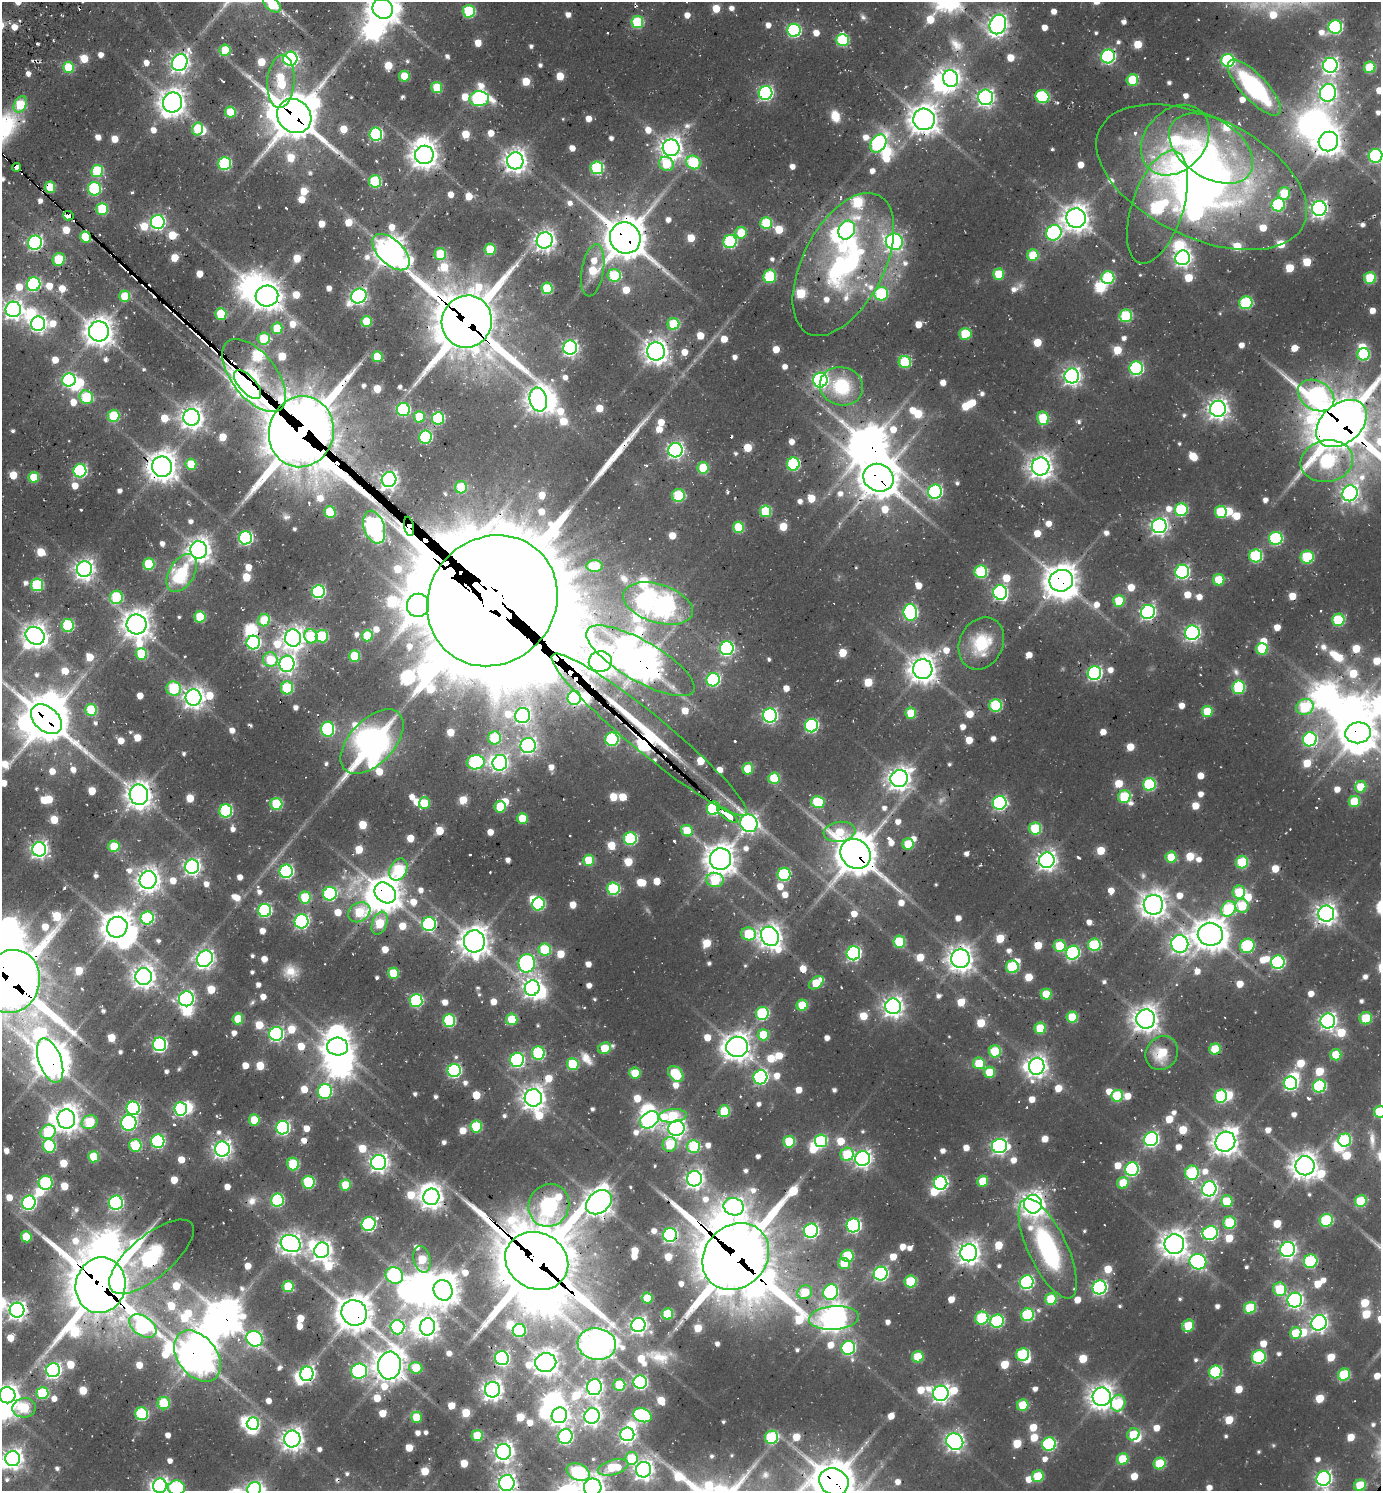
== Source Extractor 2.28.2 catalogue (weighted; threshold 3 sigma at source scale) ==
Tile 11 of 4 x 4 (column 3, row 3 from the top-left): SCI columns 3068-4446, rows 1584-3072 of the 6065 x 6050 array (HDU 1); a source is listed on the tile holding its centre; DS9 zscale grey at full resolution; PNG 1383 x 1493 px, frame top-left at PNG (2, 2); each listed source drawn as its Kron ellipse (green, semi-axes under 4 px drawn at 4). Shown black and unused: <1% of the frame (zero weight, under 2 of 3 exposures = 5% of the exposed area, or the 3 px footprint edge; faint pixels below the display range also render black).
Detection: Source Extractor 2.28.2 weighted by HDU 2 'WHT'; one run over the whole footprint, this tile lists its part. Background 0.0779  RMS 0.01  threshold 0.046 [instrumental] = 3 sigma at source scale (4.5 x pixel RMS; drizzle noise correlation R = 1.50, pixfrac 1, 0.05/0.05 arcsec/px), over >= 5 px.
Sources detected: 1215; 11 too faint to see at this stretch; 88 inside a brighter object's white glare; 23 cosmic-ray / hot-pixel residue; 4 long thin detections or spike segments (spike, bleed or trail) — neither listed nor drawn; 20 inside a brighter listed object's ellipse — not listed separately; of the other 1069, all 500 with FLUX_AUTO >= 36.9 (the completeness limit of this list) listed and drawn (569 fainter detections not listed), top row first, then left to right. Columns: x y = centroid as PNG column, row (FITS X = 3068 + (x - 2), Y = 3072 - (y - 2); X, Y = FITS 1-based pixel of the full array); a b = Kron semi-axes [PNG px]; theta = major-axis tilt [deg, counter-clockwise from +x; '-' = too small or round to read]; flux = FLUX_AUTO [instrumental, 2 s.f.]
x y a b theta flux
272 4 10 6 -41 64
383 9 10 9 - 1700
469 11 6 6 - 100
637 22 6 6 - 86
998 24 10 8 68 680
1335 27 7 6 - 190
794 30 6 6 - 180
842 40 6 6 - 110
225 50 6 5 - 46
1108 56 7 6 - 230
290 59 7 7 - 320
1228 60 6 6 - 130
180 63 9 7 59 600
1330 65 7 7 - 490
69 67 6 5 - 56
1370 67 6 5 - 58
404 76 5 5 - 41
951 78 8 7 - 530
1132 80 6 5 - 63
281 82 27 13 86 83
437 88 5 5 - 43
1254 88 36 12 -47 130
765 93 7 7 - 260
1328 93 9 8 - 480
986 97 8 7 - 450
1042 97 7 6 - 120
479 99 10 7 2 200
172 103 10 9 - 1300
20 104 8 6 64 57
230 112 5 5 - 43
294 116 18 16 -44 4000
924 119 11 10 - 1600
197 129 6 5 - 50
376 134 6 6 - 190
1175 140 39 30 48 150
1328 141 10 9 - 1300
878 143 10 7 55 220
671 148 8 8 - 980
1211 149 46 29 -33 140
424 155 9 9 - 1300
1375 156 7 6 - 210
515 161 8 8 - 970
693 162 7 6 - 95
225 163 6 6 - 140
666 164 8 6 -39 51
17 167 4 3 - 180
597 168 6 6 - 130
97 171 6 6 - 86
1202 177 113 60 -25 680
375 181 6 6 - 94
50 187 5 5 - 51
94 189 7 6 - 120
1284 193 6 5 - 39
1278 205 7 6 - 110
1158 207 59 25 72 200
102 209 6 5 - 70
1319 209 7 7 - 500
68 216 5 5 - 53
1076 218 10 9 - 1300
158 222 7 7 - 280
766 223 6 6 - 79
847 230 10 8 64 320
741 233 6 5 - 40
1054 233 8 7 - 210
85 237 6 5 - 58
625 238 16 15 - 3800
545 240 8 7 - 760
730 242 7 6 - 140
894 242 8 8 - 350
35 243 7 7 - 310
490 249 5 5 - 52
391 252 23 12 -44 1700
440 254 6 6 - 53
1033 255 6 5 - 54
1183 258 7 7 - 460
59 259 6 6 - 62
843 264 78 40 63 300
593 270 26 11 80 55
999 274 5 5 - 42
614 275 6 6 - 75
770 276 7 6 - 79
1108 278 6 6 - 110
1370 278 6 6 - 69
34 284 7 6 - 170
547 288 6 5 - 69
881 294 7 7 - 98
125 296 6 5 - 37
267 296 11 10 - 1400
359 296 8 7 - 420
1246 303 6 6 - 120
13 309 8 7 - 620
221 314 6 5 - 53
1126 316 6 6 - 97
367 322 5 5 - 48
467 322 26 25 - 7100
38 324 7 7 - 450
673 324 6 6 - 67
277 328 6 5 - 39
99 331 10 10 - 1500
965 334 6 5 - 57
264 339 6 6 - 55
570 348 7 7 - 360
656 351 9 9 - 1100
1364 354 6 6 - 86
377 357 5 5 - 41
905 362 6 6 - 77
1136 368 7 6 - 200
254 376 43 22 -52 290
1072 376 7 7 - 520
69 380 7 6 - 220
820 380 7 7 - 320
248 384 18 8 -47 1400
841 386 22 19 -15 73
1316 396 19 14 -31 400
86 397 7 6 - 73
538 400 12 8 -75 1100
1218 409 8 8 - 790
403 410 6 6 - 140
113 416 6 6 - 65
192 417 8 8 - 930
419 417 5 5 - 40
438 418 6 6 - 120
1043 418 7 6 - 59
1341 424 28 19 40 6000
301 432 36 32 74 8800
425 437 6 6 - 140
675 450 7 7 - 410
1327 461 26 20 11 200
191 464 5 5 - 47
793 464 6 6 - 140
1041 466 9 9 - 990
162 467 10 10 - 1600
703 468 6 5 - 54
80 471 6 6 - 180
34 477 5 5 - 40
878 478 15 13 -23 2900
389 480 8 7 - 510
461 487 6 6 - 59
935 492 7 7 - 220
1350 493 8 7 - 450
678 495 6 6 - 72
1181 510 6 6 - 120
766 511 6 5 - 66
330 512 6 5 - 62
1221 512 6 6 - 62
409 526 10 5 -79 1600
1159 526 7 7 - 480
374 527 17 10 -71 590
739 527 6 5 - 61
245 538 6 6 - 210
1276 538 7 6 - 140
199 550 9 8 - 1100
1256 556 6 6 - 120
1307 557 6 6 - 85
149 564 6 5 - 67
595 566 8 6 -3 50
84 569 8 7 - 680
981 572 6 6 - 110
1182 572 7 7 - 230
182 573 21 12 58 78
1219 580 5 5 - 48
1061 581 12 10 19 1900
37 585 6 6 - 100
318 592 6 6 - 190
1000 592 7 7 - 300
116 597 7 6 - 97
492 601 68 62 46 63000
1119 601 5 5 - 51
658 603 36 19 -17 1400
418 605 11 11 - 1300
910 612 8 7 - 230
1148 612 7 7 - 330
200 617 5 5 - 58
264 620 6 6 - 53
1338 620 6 6 - 88
137 624 10 10 - 1400
67 625 6 6 - 110
1192 633 7 7 - 330
35 636 10 8 -34 1100
311 636 7 6 - 69
322 636 6 6 - 85
367 636 5 5 - 42
293 638 8 8 - 870
253 642 7 7 - 190
981 643 27 21 64 54
727 648 7 6 - 250
1262 649 6 6 - 62
141 654 6 5 - 69
354 656 6 5 - 55
270 660 7 7 - 46
640 661 61 20 -30 2900
600 662 11 10 - 1100
287 664 8 7 - 510
923 669 10 9 - 1400
1094 673 7 6 - 260
713 680 7 6 - 170
1239 687 7 6 - 110
174 688 7 7 - 95
287 688 6 6 - 89
193 697 8 8 - 850
574 698 7 6 - 150
996 705 6 6 - 100
1305 707 9 7 32 93
91 710 6 5 - 67
1207 711 5 5 - 44
911 713 5 5 - 42
523 715 7 7 - 360
770 716 7 7 - 300
46 719 18 12 -42 3700
811 726 7 6 - 200
328 729 7 6 - 150
1358 733 13 10 7 2100
649 735 125 19 -39 3900
495 738 6 6 - 78
612 739 6 6 - 140
1310 739 7 7 - 220
372 742 39 22 46 360
528 746 8 7 - 410
476 762 9 7 9 200
500 763 8 7 - 410
748 769 5 5 - 46
774 778 6 5 - 66
899 778 9 8 - 1000
1149 784 6 6 - 120
1361 787 6 5 - 37
139 795 10 9 - 1300
1124 797 6 6 - 78
1354 801 6 5 - 48
818 802 7 6 - 74
424 803 5 5 - 44
1000 803 7 7 - 240
276 804 6 6 - 84
500 807 6 6 - 42
713 808 7 6 - 150
226 811 6 6 - 140
728 815 12 4 -36 140
522 818 5 5 - 38
749 823 9 8 - 530
1035 829 6 6 - 77
687 831 6 5 - 40
839 832 16 10 8 44
630 839 6 6 - 130
908 844 6 5 - 43
114 846 5 5 - 49
39 849 7 7 - 470
856 854 16 14 -40 3700
1171 857 5 5 - 42
720 859 11 10 - 1700
589 860 5 5 - 48
1047 860 8 7 - 680
1242 862 6 6 - 73
192 867 7 7 - 460
398 870 11 8 62 100
286 871 7 6 - 210
784 874 6 6 - 130
148 880 9 8 - 960
715 880 9 7 -14 70
613 889 6 6 - 120
1239 892 6 6 - 57
385 893 12 9 -42 2000
330 894 7 6 - 170
305 897 6 5 - 65
538 904 6 6 - 120
1153 905 10 10 - 1200
1242 906 7 6 - 49
1228 909 8 6 54 99
265 910 6 6 - 170
359 912 12 9 31 60
1326 914 8 8 - 810
147 918 6 6 - 140
302 921 7 7 - 260
380 923 12 7 68 58
429 924 7 7 - 190
117 927 11 10 - 1800
749 934 7 6 - 64
1210 934 12 11 - 1900
770 936 10 8 -58 1100
474 941 11 10 - 1500
899 942 6 6 - 71
1180 944 9 8 - 540
1094 945 6 6 - 110
1060 946 6 6 - 52
1247 946 7 7 - 100
545 950 6 6 - 80
853 953 7 6 - 270
1073 953 7 6 - 170
205 959 9 7 54 560
960 959 9 9 - 1200
1278 962 7 6 - 190
527 963 9 8 - 340
1012 967 6 6 - 88
393 973 5 5 - 44
144 976 8 8 - 970
12 981 32 28 72 8400
816 983 8 5 37 38
532 988 8 7 - 600
1046 994 5 5 - 39
186 999 7 7 - 290
416 1000 6 6 - 150
802 1005 5 5 - 47
893 1006 8 8 - 740
762 1013 6 6 - 120
1072 1017 5 5 - 48
1366 1018 6 6 - 54
238 1019 5 5 - 41
512 1019 6 5 - 45
1146 1019 9 9 - 1200
449 1020 6 6 - 120
1328 1021 7 7 - 500
1040 1028 6 5 - 51
276 1034 7 7 - 270
763 1035 5 5 - 44
160 1044 7 6 - 260
337 1047 10 9 - 1400
737 1047 11 10 - 1400
605 1048 7 5 26 38
1215 1049 6 5 - 53
995 1051 6 6 - 75
538 1053 6 6 - 120
1162 1053 17 15 55 37
1336 1055 6 5 - 43
50 1060 23 11 -70 2200
517 1060 7 7 - 220
979 1063 6 6 - 40
573 1064 6 6 - 68
1037 1066 8 7 - 790
454 1070 6 6 - 210
989 1072 5 5 - 42
635 1073 5 5 - 37
676 1074 9 6 -49 63
760 1077 7 7 - 220
1290 1083 7 6 - 240
1319 1086 6 6 - 130
325 1091 7 6 - 160
1117 1096 6 5 - 72
1221 1096 6 6 - 130
533 1098 9 8 - 1000
133 1108 7 6 - 200
181 1109 7 6 - 220
724 1111 6 5 - 62
1380 1112 6 5 - 73
673 1116 14 6 5 69
66 1119 9 9 - 1300
254 1120 5 5 - 40
649 1120 10 7 37 470
90 1122 8 6 25 63
129 1123 8 7 - 250
476 1126 6 6 - 74
283 1128 7 6 - 240
677 1128 8 7 - 560
48 1132 8 7 - 75
1151 1139 7 7 - 320
1345 1140 6 6 - 120
158 1141 6 6 - 170
821 1141 6 6 - 120
789 1142 6 5 - 63
1225 1142 10 9 - 1300
670 1144 7 7 - 54
135 1145 6 6 - 79
49 1146 7 6 - 97
694 1146 6 6 - 85
999 1146 7 7 - 390
222 1149 7 7 - 550
847 1154 7 6 - 61
93 1157 5 5 - 48
863 1159 7 7 - 510
379 1163 7 7 - 610
293 1164 6 6 - 68
1305 1166 9 9 - 1300
1132 1169 7 6 - 190
1192 1173 7 7 - 110
694 1179 8 7 - 570
983 1181 5 5 - 40
308 1182 6 6 - 100
46 1183 7 7 - 100
941 1183 6 6 - 260
1123 1183 6 5 - 39
345 1185 5 5 - 39
1209 1189 7 7 - 410
431 1197 8 8 - 990
277 1200 6 6 - 140
1227 1201 6 5 - 43
1361 1201 6 5 - 65
599 1202 14 10 39 1400
29 1203 7 7 - 270
116 1203 7 7 - 220
1033 1204 9 9 - 1000
549 1205 22 20 61 400
734 1207 10 8 -17 530
1326 1220 6 6 - 98
1229 1223 6 6 - 82
369 1224 7 6 - 240
853 1225 7 6 - 260
811 1231 7 7 - 270
1210 1233 8 6 22 220
670 1235 7 6 - 260
26 1237 5 5 - 41
291 1243 10 8 -24 820
1174 1244 10 10 - 1400
1048 1248 54 19 -65 170
1288 1249 7 7 - 420
322 1250 8 7 - 750
969 1253 8 8 - 1000
847 1256 6 6 - 62
151 1257 52 21 40 430
736 1257 36 30 46 9500
422 1259 13 8 -76 48
537 1261 32 28 -27 11000
1311 1261 7 6 - 120
1198 1262 8 7 - 270
844 1264 6 5 - 37
881 1274 7 6 - 260
394 1275 9 8 - 160
911 1281 6 6 - 75
1027 1282 7 6 - 220
101 1285 28 25 75 7900
288 1286 5 5 - 55
1100 1287 7 7 - 290
1280 1289 7 6 - 65
443 1290 10 9 - 1800
805 1292 7 6 - 37
831 1292 8 7 - 220
647 1298 5 5 - 40
1051 1299 6 5 - 62
1295 1300 7 7 - 420
1250 1308 6 5 - 66
17 1310 7 7 - 640
354 1313 13 12 - 2400
668 1314 6 5 - 55
1027 1315 6 6 - 120
834 1318 25 12 4 1500
982 1318 7 6 - 92
997 1321 7 6 - 140
1319 1323 8 7 - 510
638 1325 7 7 - 480
143 1326 15 9 -35 220
1188 1326 6 5 - 46
397 1327 7 7 - 200
427 1327 8 7 - 790
519 1331 6 6 - 100
1296 1333 6 5 - 40
255 1339 8 7 - 300
597 1344 19 16 -8 2000
848 1348 7 6 - 160
1023 1355 6 6 - 110
197 1356 29 19 -52 2400
918 1357 5 5 - 48
1259 1357 7 6 - 130
502 1358 7 6 - 310
546 1363 10 9 - 1200
389 1365 14 11 81 1800
416 1368 6 6 - 40
53 1370 7 7 - 390
359 1371 8 7 - 240
1216 1372 6 6 - 130
307 1374 7 6 - 390
1344 1375 6 5 - 77
640 1382 7 6 - 210
619 1385 6 6 - 49
594 1387 8 7 - 460
492 1390 8 7 - 810
42 1393 6 6 - 83
941 1393 8 7 - 570
7 1395 8 8 - 820
1102 1397 9 9 - 1200
164 1403 6 6 - 64
1118 1403 8 7 - 64
1023 1405 6 5 - 54
24 1408 12 9 7 67
142 1414 6 6 - 120
559 1415 8 7 - 650
642 1415 9 6 -19 180
592 1416 8 7 - 580
416 1417 5 5 - 40
253 1423 6 6 - 110
627 1434 7 7 - 380
1133 1434 6 5 - 44
477 1436 5 5 - 46
565 1437 7 7 - 260
772 1437 6 6 - 110
292 1439 8 8 - 900
955 1442 9 8 - 570
1049 1444 7 6 - 160
504 1452 8 7 - 730
631 1458 6 6 - 51
13 1459 7 7 - 730
1123 1459 6 5 - 42
1160 1463 6 5 - 62
613 1467 16 7 16 53
644 1470 8 7 - 720
578 1472 12 8 -23 140
1038 1476 6 5 - 55
1324 1478 7 7 - 380
834 1482 15 13 -28 3500
507 1483 8 7 - 700
1360 1485 6 5 - 54
160 1486 7 7 - 380
593 1487 9 8 - 1100
176 1488 8 7 - 150
254 1489 7 6 - 270
Overlapping masked pixels (flux is a lower limit): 53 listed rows (the first 20) at x y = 1108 56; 180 63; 1254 88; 294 116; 17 167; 1202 177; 50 187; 68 216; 158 222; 85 237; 625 238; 391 252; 843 264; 467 322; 254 376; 248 384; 1316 396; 1341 424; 301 432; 162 467
Isophote crosses this tile's border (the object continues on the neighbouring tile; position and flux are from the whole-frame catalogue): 17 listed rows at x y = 272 4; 383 9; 1375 156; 13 309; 1341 424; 46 719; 1358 733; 12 981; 1380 1112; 7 1395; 13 1459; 834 1482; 507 1483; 160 1486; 593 1487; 176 1488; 254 1489